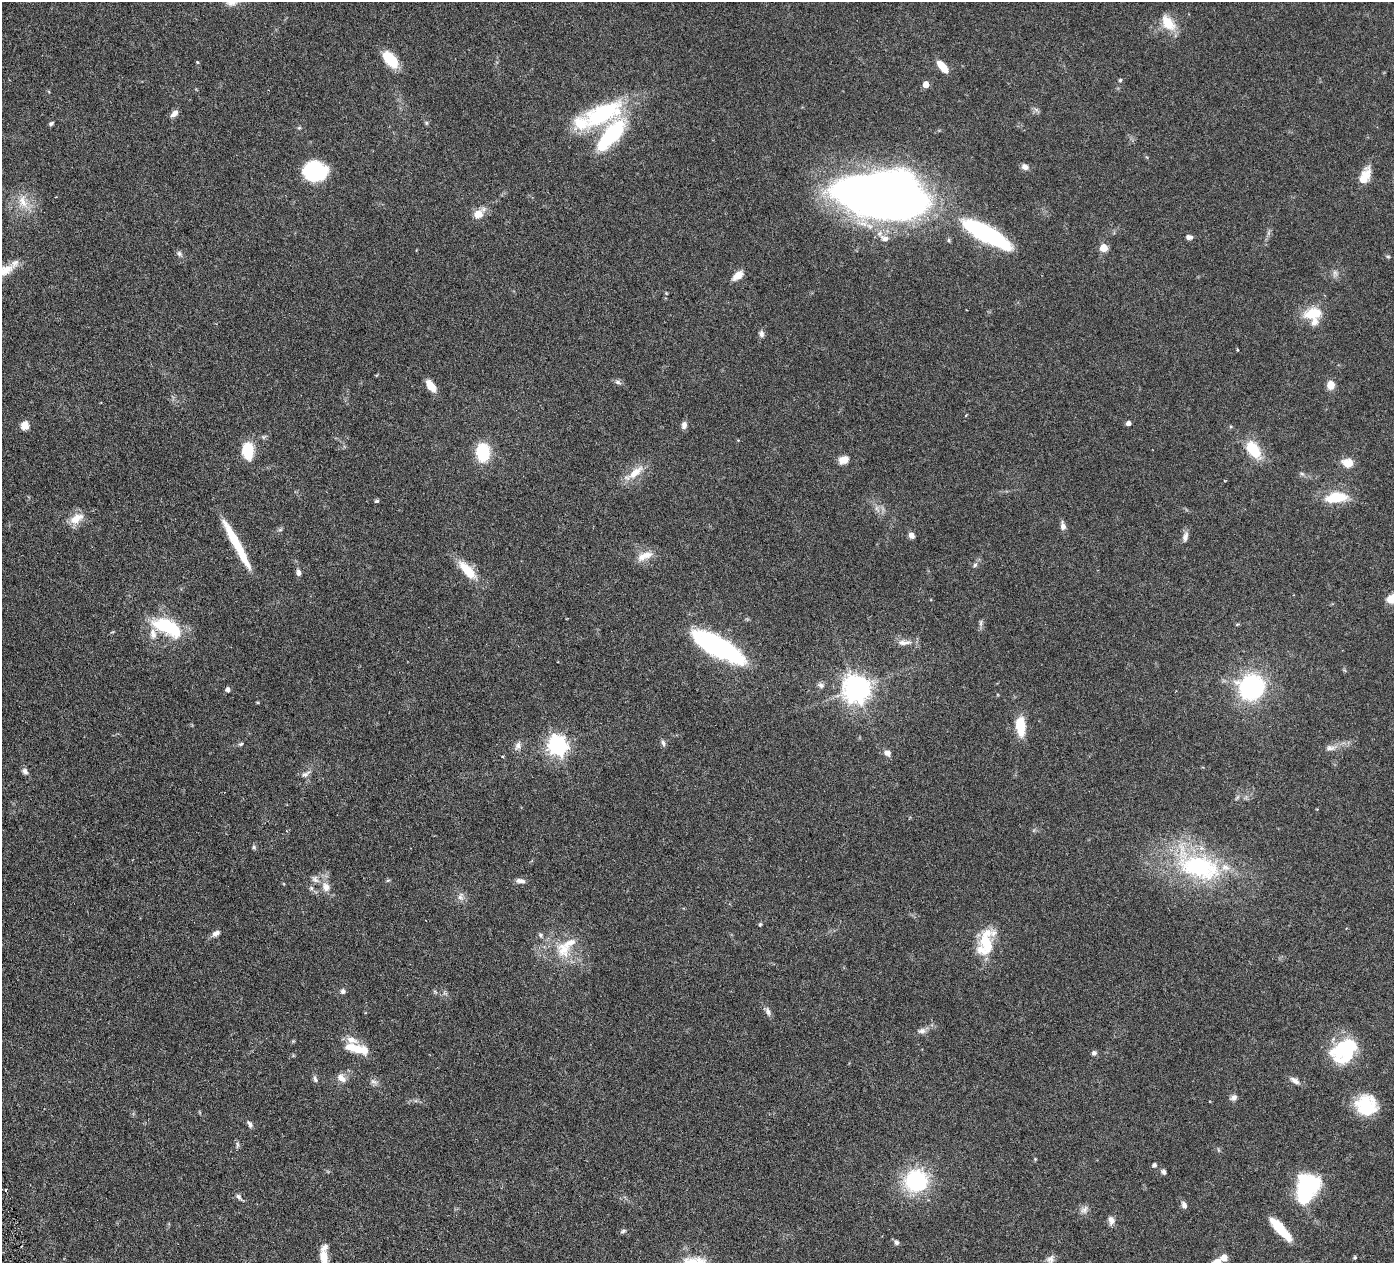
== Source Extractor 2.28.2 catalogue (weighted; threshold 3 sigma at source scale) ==
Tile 7 of 4 x 4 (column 3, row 2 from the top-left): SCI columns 2789-4180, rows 2826-4086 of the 5578 x 5520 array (HDU 1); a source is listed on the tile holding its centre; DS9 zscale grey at full resolution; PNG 1396 x 1265 px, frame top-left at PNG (2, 2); no overlay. Shown black and unused: <1% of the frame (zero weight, under 3 of 6 exposures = <1% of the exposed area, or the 3 px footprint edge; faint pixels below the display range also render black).
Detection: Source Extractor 2.28.2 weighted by HDU 2 'WHT'; one run over the whole footprint, this tile lists its part. Background 0.0851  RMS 0.0036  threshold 0.0146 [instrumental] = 3 sigma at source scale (4.09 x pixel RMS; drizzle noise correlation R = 1.36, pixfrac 0.8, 0.05/0.05 arcsec/px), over >= 5 px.
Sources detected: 132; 1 too faint to see at this stretch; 2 inside a brighter object's white glare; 1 cosmic-ray / hot-pixel residue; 1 long thin detection or spike segment (spike, bleed or trail) — not listed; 14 inside a brighter listed object's ellipse — not listed separately; the other 113 listed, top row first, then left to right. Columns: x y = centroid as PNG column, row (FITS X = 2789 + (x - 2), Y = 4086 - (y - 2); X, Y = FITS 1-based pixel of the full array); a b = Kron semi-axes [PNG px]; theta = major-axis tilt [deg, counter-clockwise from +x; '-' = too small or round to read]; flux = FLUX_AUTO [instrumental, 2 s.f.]
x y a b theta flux
1168 23 22 13 -54 6.1
390 59 20 10 -51 9.4
197 62 4 3 - 0.39
942 67 14 6 -49 5.4
1120 80 5 4 - 0.51
926 84 5 5 - 3.5
174 113 8 6 43 2
601 115 52 23 28 30
426 123 6 4 72 0.41
51 124 6 4 35 0.61
299 128 6 4 18 0.4
1025 167 8 6 -26 1.6
315 171 21 17 -3 24
1365 176 23 11 65 5
879 199 89 34 -17 260
23 201 20 11 -73 4.9
478 214 13 9 42 3.9
986 234 53 14 -29 48
1189 237 7 5 -4 1.3
884 238 14 8 -19 2.1
949 240 5 5 - 0.46
1104 248 5 5 - 7
179 253 8 6 -74 0.81
1388 256 6 4 -1 0.38
3 271 34 10 27 6.4
738 276 12 7 40 3.5
1313 313 21 12 11 8.7
761 334 9 6 87 1.1
617 382 9 5 -27 0.86
1331 385 9 8 - 3.2
431 386 12 6 -55 5
1128 423 6 5 - 1.1
684 425 8 6 87 1.5
25 426 9 8 - 2.4
1253 449 20 11 -53 11
248 451 13 9 -85 13
483 452 15 11 89 16
843 460 10 8 26 3
1348 463 13 10 -9 3.9
634 473 28 9 38 5.2
1302 474 6 4 -19 0.54
1336 497 24 11 6 11
377 501 6 4 17 0.49
76 518 20 10 30 4.6
1063 526 10 6 -79 1.6
280 530 6 4 19 0.48
911 535 7 5 -47 1.5
1185 537 13 7 74 1.5
646 555 16 10 13 3.5
975 565 6 5 - 0.63
467 570 26 10 -48 8.1
298 573 8 6 -85 1.1
1393 598 15 10 12 4.6
981 623 9 4 82 0.72
167 627 30 13 -23 23
904 642 20 7 2 2.4
718 647 48 16 -28 64
821 685 9 7 -27 1
1251 687 15 14 - 61
228 689 5 5 - 1.1
857 689 9 8 - 380
1020 726 21 10 -86 8.1
663 743 9 5 -80 0.9
241 744 6 5 - 0.53
557 745 7 7 - 160
518 746 11 8 57 1.6
1330 748 14 7 5 1.6
887 753 9 7 -22 1.6
25 771 9 6 -58 1.1
305 774 13 6 27 1.3
254 847 6 5 - 0.56
1198 866 64 32 -21 45
315 879 11 7 -51 1.4
388 880 6 4 41 0.41
520 881 12 6 -6 1.4
326 887 13 10 -60 2.9
311 888 6 6 - 0.69
460 897 9 6 -41 1.2
760 924 5 4 - 0.39
216 933 11 6 34 1.5
540 935 6 4 -63 0.58
986 943 36 16 -88 11
563 949 25 21 -68 9.9
343 991 6 6 - 0.91
768 1011 11 6 -73 1.2
922 1031 11 7 10 1.4
350 1047 19 12 -7 4.4
1346 1048 36 20 34 20
1094 1053 6 5 - 0.91
341 1078 12 7 -45 2.1
315 1079 10 5 -65 0.8
1295 1080 14 7 -33 1.7
374 1082 11 6 -18 1.1
1234 1097 8 7 - 1.3
1366 1105 23 22 - 13
250 1124 10 5 -65 0.91
237 1144 7 4 -71 0.63
1154 1165 5 5 - 0.85
1163 1172 7 6 - 0.83
916 1181 26 24 7 26
1307 1188 29 20 62 31
239 1197 11 5 -50 0.93
1184 1205 9 6 -64 1.3
1084 1210 12 8 56 1.5
1111 1220 10 7 -83 1.8
1280 1229 30 9 -48 9.1
623 1231 8 4 25 0.6
896 1242 6 5 - 0.98
1224 1257 6 6 - 2.8
1355 1257 4 4 - 0.55
324 1259 24 8 -85 5
1050 1259 11 9 61 1.4
1217 1262 11 8 24 2.4
Isophote crosses this tile's border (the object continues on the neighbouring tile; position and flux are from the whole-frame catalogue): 4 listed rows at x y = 3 271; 1393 598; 324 1259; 1217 1262